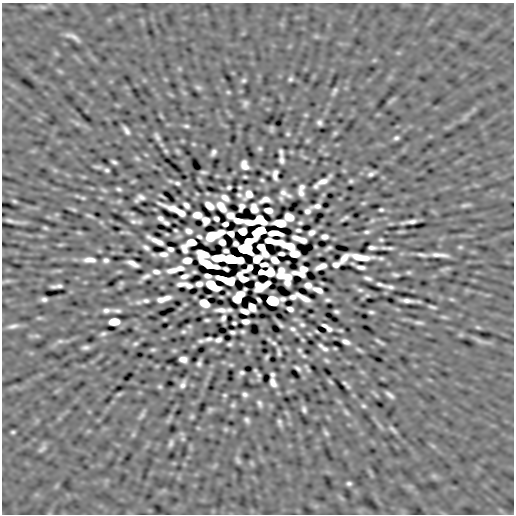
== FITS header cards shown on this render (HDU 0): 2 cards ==
NAXIS1  =                  512
NAXIS2  =                  512

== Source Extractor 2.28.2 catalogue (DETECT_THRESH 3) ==
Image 512 x 512 px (HDU 0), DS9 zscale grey, 1 PNG px = 1 image px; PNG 516 x 516 px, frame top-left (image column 1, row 512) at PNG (2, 3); no overlay
Background 2.03e-04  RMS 0.021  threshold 0.0623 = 3 sigma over >= 5 px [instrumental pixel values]
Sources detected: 320; all 320 listed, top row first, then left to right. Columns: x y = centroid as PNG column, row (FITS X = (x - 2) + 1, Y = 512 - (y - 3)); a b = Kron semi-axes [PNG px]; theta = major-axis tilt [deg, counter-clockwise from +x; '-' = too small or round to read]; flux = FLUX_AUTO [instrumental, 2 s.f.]
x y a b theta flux
43 7 10 5 -15 4.2
316 36 6 6 - 2.7
73 37 17 5 -27 9.6
56 53 8 6 -54 2.9
398 53 7 4 0 2.4
374 60 6 5 - 2.1
179 69 7 4 -90 2.4
60 71 9 5 -27 2.8
290 79 5 4 - 3.3
243 80 6 5 - 3.4
198 88 9 6 -19 4
334 91 10 5 60 4.8
228 92 6 5 - 2.5
171 95 7 4 -19 2.1
392 100 15 4 45 3.5
245 103 6 5 - 5.1
306 115 6 5 - 2.3
161 116 7 4 -46 1.7
320 123 5 5 - 5.1
77 124 9 6 -38 4.4
186 126 7 4 -5 3.5
272 129 6 4 -88 3.5
126 130 9 4 -56 6.4
335 133 7 5 28 3
288 134 5 5 - 2.8
157 137 8 4 -60 5.2
396 138 5 4 - 3.8
307 141 6 5 - 2.6
193 144 6 4 -26 2
260 148 7 6 - 3.2
166 151 6 4 -49 2.5
177 151 6 4 -57 2.8
213 152 7 5 60 5.6
281 152 7 4 -78 4.2
291 152 6 5 - 1.8
326 154 5 5 - 1.7
305 157 9 4 -21 2.8
137 158 9 6 -26 3.5
281 160 7 5 -85 5.8
114 162 6 4 -24 3.9
244 165 9 7 -62 12
98 167 7 3 -2 3.5
55 170 7 6 - 3
107 170 5 4 - 3.5
204 172 7 3 -4 3.6
371 174 8 4 27 5.3
275 175 10 5 -87 8
217 176 5 4 - 1.9
245 177 4 3 - 2.4
262 180 4 3 - 2.7
133 181 6 3 21 2.2
200 181 6 3 -58 2.8
323 181 11 5 19 11
351 181 4 4 - 3
177 183 6 4 -17 4
316 186 5 5 - 4.1
229 187 5 4 - 3
240 187 4 3 - 2.4
302 187 6 5 - 5.6
119 189 5 4 - 3.4
104 190 10 5 -19 3.1
301 193 7 5 -56 7.6
197 194 5 4 - 1.6
248 194 9 7 44 13
285 194 12 5 -29 8.2
239 195 5 4 - 3
323 195 5 4 - 1.8
161 196 7 2 -30 2.4
141 197 8 5 0 7
83 198 9 5 -13 2.8
225 198 8 5 -36 9.5
281 198 5 4 - 3.7
265 200 11 5 12 8.9
14 201 5 3 - 2.6
119 201 7 5 13 2.8
363 203 6 4 1 2.4
186 205 7 4 -43 6.2
465 205 12 4 8 4.6
209 206 8 5 -40 17
317 206 10 4 10 3.8
221 207 24 6 -44 30
241 207 8 5 69 5.3
73 209 8 3 -24 3.1
254 209 8 6 -75 14
175 210 26 5 -25 25
268 210 7 5 -15 16
381 210 5 3 - 3
307 211 6 5 - 6.2
57 214 9 4 0 2.4
132 214 8 6 -13 2.7
197 215 8 6 -5 17
89 216 7 3 -21 3.2
289 217 8 6 -21 25
160 218 7 5 -26 5.6
345 218 9 3 30 4.2
216 219 6 4 -29 4.5
206 220 7 7 - 11
238 220 14 5 -25 19
372 220 9 6 37 3.3
14 221 19 3 -10 8
133 221 11 7 -17 5.7
258 221 19 7 8 39
409 222 16 3 9 8.8
166 223 6 4 -17 3.2
280 223 9 6 -6 72
300 223 4 4 - 2.9
225 224 5 4 - 6.5
45 228 5 3 - 2.5
176 230 4 3 - 2.3
298 230 5 4 - 3.6
188 231 7 5 -22 7.8
242 231 6 6 - 24
260 231 11 6 30 110
221 232 6 5 - 11
367 232 6 4 7 3.7
401 232 11 3 3 2.4
79 233 9 5 -12 2.8
274 233 13 5 -3 22
312 233 7 5 27 7
166 234 4 3 - 1.8
231 234 6 5 - 8.9
212 236 12 7 29 51
199 237 5 3 - 3.5
324 237 6 5 - 7.2
296 238 7 4 -10 9
156 240 18 4 -27 12
303 240 8 5 -9 8
381 240 4 3 - 2.6
272 241 21 5 -10 29
191 242 8 5 10 28
222 242 7 5 -52 9.2
60 245 10 4 5 2.2
290 246 9 5 -9 30
146 247 7 4 -33 5
460 247 7 5 -9 2.5
246 248 10 9 - 440
329 248 7 3 22 3.6
372 248 8 3 -2 5
390 248 7 3 -4 3.8
170 249 6 4 -18 4.3
184 249 9 5 -65 7.8
262 249 16 6 -57 26
99 251 7 5 -20 2
164 254 8 5 1 8.1
203 254 12 6 -16 18
281 254 6 3 -4 5.7
294 254 8 6 -10 20
153 255 8 5 -24 2.9
422 255 9 3 -10 5
440 255 17 4 -5 11
360 257 20 5 -7 27
219 258 10 5 5 78
344 258 11 5 53 11
381 258 7 3 -7 3.6
231 259 11 6 -12 340
257 259 8 6 37 21
304 259 4 3 - 2.2
89 260 13 6 -1 11
106 260 6 5 - 4.8
187 260 7 5 6 18
275 260 7 5 -35 18
133 263 12 5 -24 9.3
208 264 22 6 -19 30
264 264 7 4 -3 8.5
353 264 5 3 - 2.1
336 265 6 5 - 7.4
321 266 11 5 21 10
361 267 9 4 -11 6.1
180 268 7 4 -8 6.7
249 268 11 5 34 2.9
447 268 13 4 14 3.6
172 270 10 5 10 11
59 271 9 4 0 3
301 271 13 9 26 6.9
119 272 10 4 5 2.5
156 272 9 6 -11 6.9
194 272 4 3 - 2.7
267 272 14 6 -1 41
409 272 5 4 - 2.6
395 275 7 3 -12 3.6
146 276 10 4 24 6.5
185 276 8 4 18 7.5
208 276 6 4 -10 6.1
284 276 17 10 -49 32
253 277 4 3 - 2.2
243 278 11 6 -39 6
368 278 8 4 -17 5
227 280 16 6 -18 56
7 281 12 4 11 3.8
267 283 6 4 37 6.3
322 283 4 2 - 1.8
121 284 7 3 65 3.3
180 284 8 4 6 6.1
199 284 7 5 13 8.2
380 284 8 3 -15 4.1
212 285 12 6 -32 60
308 285 7 6 - 9.8
56 286 12 4 6 6.4
189 286 8 5 -25 3.9
260 287 9 9 - 13
390 287 9 4 -10 5.2
318 290 9 5 -24 10
360 290 11 6 -6 4.7
228 293 4 3 - 1.7
240 294 9 6 37 18
367 295 8 5 2 2.7
293 297 6 4 8 6.2
166 298 8 4 9 8.2
303 298 16 4 -30 13
44 299 6 4 -1 5.2
237 299 7 6 - 33
451 299 7 5 -16 2.5
161 300 8 5 -3 8.8
259 300 5 3 - 3.3
328 300 6 3 -1 3.6
146 301 11 5 3 5.9
272 301 10 6 -2 150
407 301 13 3 -6 8.8
204 303 8 6 -31 27
185 304 5 5 - 1.9
252 307 8 6 -55 13
432 307 8 3 -15 3.5
290 309 6 4 -24 6.7
106 310 8 5 3 6.2
117 310 8 3 -8 4.7
221 310 11 4 -4 9.8
229 310 5 4 - 3.8
245 311 8 4 -19 8.4
336 312 5 4 - 3.7
371 312 6 3 -12 3.6
444 317 9 5 -15 2.9
39 318 8 5 0 2.7
223 318 7 4 67 5.2
165 319 4 3 - 1.8
207 320 6 3 1 3.2
246 321 7 5 -3 8
114 322 9 6 3 28
234 323 4 4 - 2.6
419 323 10 4 -7 4.9
280 324 9 3 -45 4.3
302 324 8 6 -31 4
13 326 14 6 12 7.4
189 326 5 4 - 2.4
325 326 7 3 -22 3.8
478 327 8 4 -18 2.7
293 329 11 7 -34 6.3
329 329 5 4 - 3.9
340 330 4 3 - 2.3
183 332 8 5 1 3.8
232 332 6 3 -5 3.8
243 332 5 4 - 3.3
316 332 4 2 - 1.9
103 334 6 3 12 3.6
309 334 5 3 - 2.1
36 336 9 6 -6 3.7
208 339 8 4 13 3.9
218 340 8 5 14 5.5
302 340 4 3 - 1.7
60 341 12 6 0 5.3
201 341 6 4 3 3.7
480 341 23 6 -21 7.4
346 342 8 4 -22 7.4
379 342 9 3 -31 4.1
273 343 6 4 -27 3.3
135 344 8 5 21 3.5
230 344 5 4 - 3.4
320 345 5 3 - 3.3
86 347 7 4 4 4.9
335 348 3 3 - 1.7
325 349 8 5 -25 4.9
153 350 5 3 - 2.8
174 350 8 5 -6 2.5
299 350 5 4 - 3.3
359 350 10 4 -29 3.6
248 352 6 5 - 2.3
279 352 8 3 -82 4.2
304 356 7 4 -28 2.8
267 357 5 3 - 3
183 359 7 6 - 10
326 360 8 5 -28 3.1
199 363 7 4 71 4.6
231 365 8 5 -9 3
306 366 9 5 -57 2.7
297 368 7 4 -39 4.3
362 372 8 5 -44 3
241 373 5 4 - 4.2
272 374 6 4 -61 3.7
259 375 8 4 -85 4.1
330 382 6 3 -45 2.7
273 383 9 5 -64 7.6
345 383 6 3 -36 3.1
183 384 8 5 68 6.5
160 387 5 5 - 2.8
119 394 7 4 16 2.7
245 394 6 5 - 4.9
375 394 13 3 -48 2.3
225 395 5 5 - 2.5
390 395 9 4 -36 5.9
260 404 9 5 -58 4.9
233 405 6 5 - 3.2
363 406 7 5 -21 3.3
304 409 6 4 -74 4.4
210 410 7 6 - 3.5
346 412 10 5 -46 3.9
142 415 15 5 55 5.1
192 417 6 5 - 3
247 420 6 4 -54 4.5
279 422 7 4 -76 4.3
226 429 7 5 0 2.6
393 429 11 4 -40 4.4
13 432 4 3 - 2.5
326 433 8 4 -51 3.8
183 439 7 6 - 3.2
171 443 8 4 74 4.6
433 446 8 5 -44 3.1
42 448 12 5 46 5.4
238 460 9 5 -62 4
252 463 7 5 -60 2.2
434 476 7 7 - 3.8
349 483 5 4 - 3.6